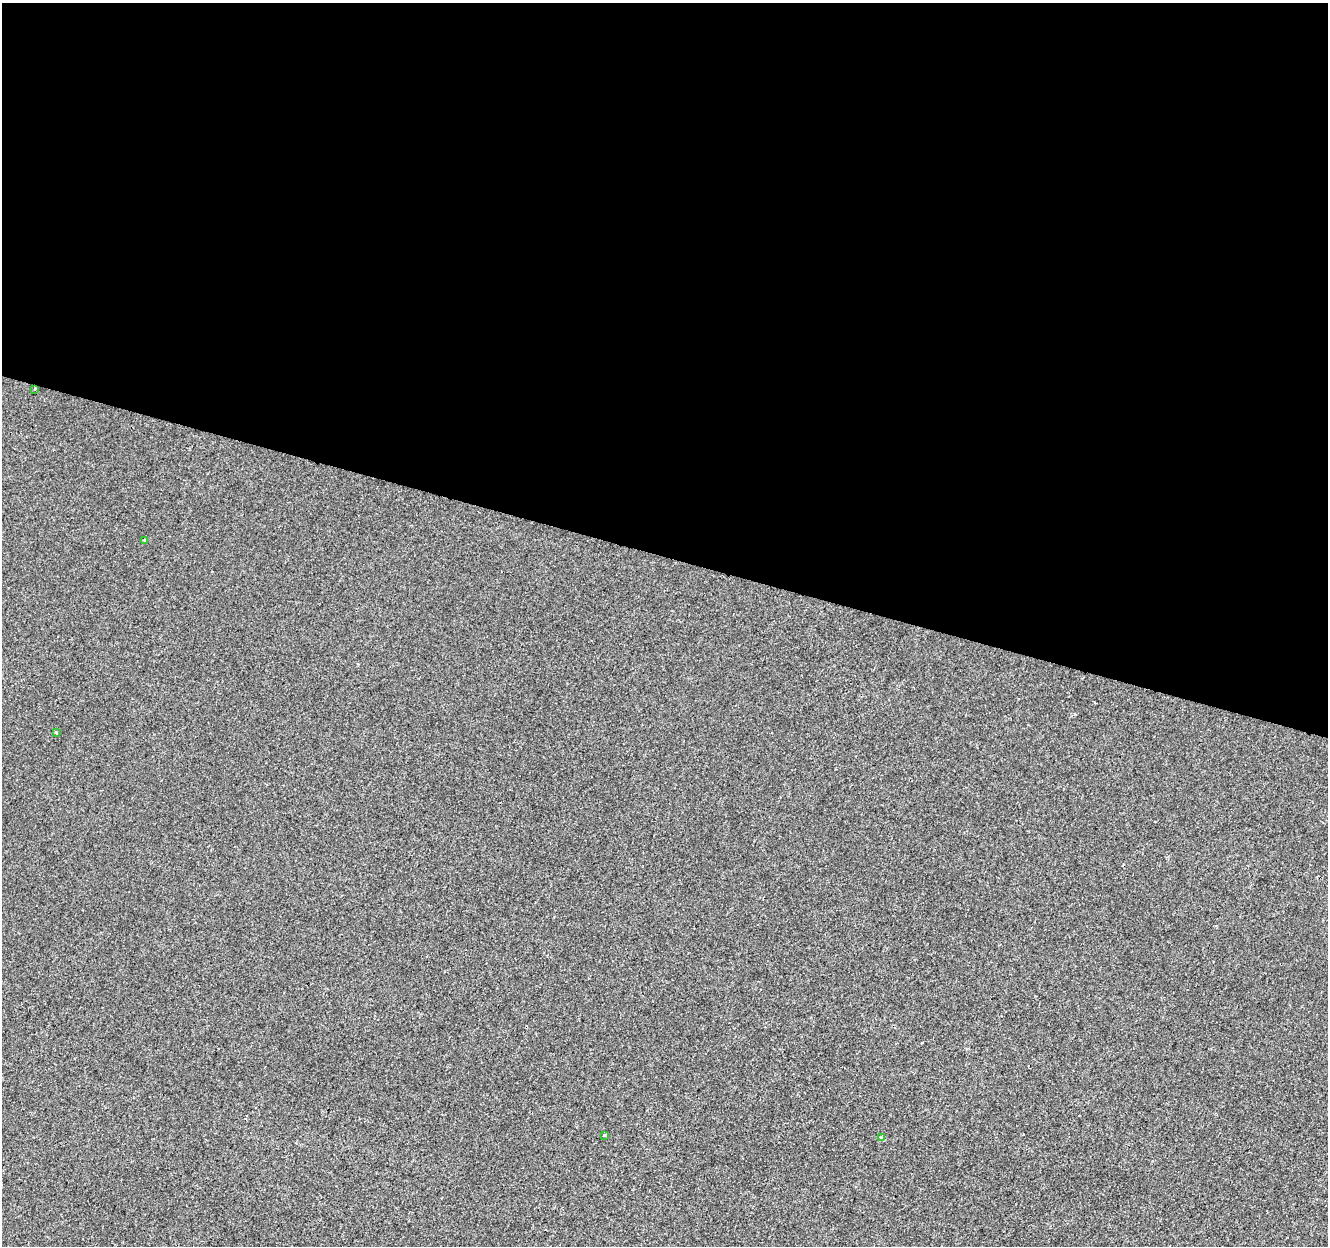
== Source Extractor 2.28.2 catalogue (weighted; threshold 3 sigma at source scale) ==
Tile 3 of 4 x 4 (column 3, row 1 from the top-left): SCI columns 2658-3983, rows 4013-5256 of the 5308 x 5473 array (HDU 1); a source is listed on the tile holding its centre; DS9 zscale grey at full resolution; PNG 1330 x 1248 px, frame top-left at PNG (2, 3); each listed source drawn as its Kron ellipse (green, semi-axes under 4 px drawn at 4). Shown black and unused: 45% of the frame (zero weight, under 2 of 3 exposures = <1% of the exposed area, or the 3 px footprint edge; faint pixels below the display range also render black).
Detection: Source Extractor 2.28.2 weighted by HDU 2 'WHT'; one run over the whole footprint, this tile lists its part. Background -8.94e-05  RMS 0.0042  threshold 0.019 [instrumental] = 3 sigma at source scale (4.5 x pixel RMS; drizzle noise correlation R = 1.50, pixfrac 1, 0.0396/0.0396 arcsec/px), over >= 5 px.
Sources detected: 5; all 5 listed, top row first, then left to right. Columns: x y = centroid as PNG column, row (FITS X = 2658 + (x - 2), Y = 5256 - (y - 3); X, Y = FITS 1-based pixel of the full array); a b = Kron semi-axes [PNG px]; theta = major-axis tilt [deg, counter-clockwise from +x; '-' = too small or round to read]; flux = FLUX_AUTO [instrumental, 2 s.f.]
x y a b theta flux
34 389 3 2 - 0.7
144 540 4 3 - 0.5
56 732 3 3 - 0.84
604 1135 3 3 - 1.6
881 1137 3 3 - 0.69